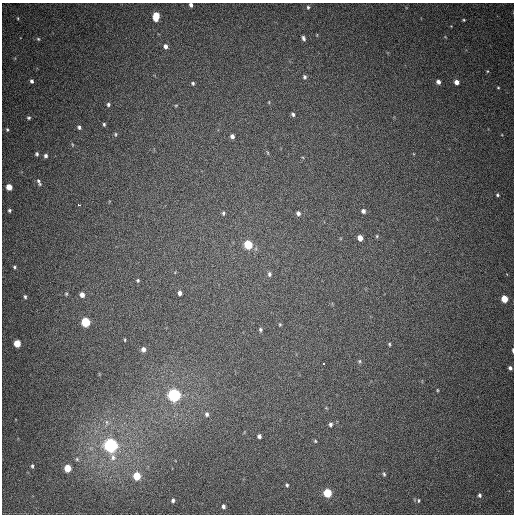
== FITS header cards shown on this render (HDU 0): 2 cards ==
NAXIS1  =                  512
NAXIS2  =                  512

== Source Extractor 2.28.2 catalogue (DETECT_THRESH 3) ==
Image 512 x 512 px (HDU 0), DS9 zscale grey, 1 PNG px = 1 image px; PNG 516 x 516 px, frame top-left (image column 1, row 512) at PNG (2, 3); no overlay
Background 451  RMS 12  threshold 36.9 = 3 sigma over >= 5 px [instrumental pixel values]
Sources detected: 77; all 77 listed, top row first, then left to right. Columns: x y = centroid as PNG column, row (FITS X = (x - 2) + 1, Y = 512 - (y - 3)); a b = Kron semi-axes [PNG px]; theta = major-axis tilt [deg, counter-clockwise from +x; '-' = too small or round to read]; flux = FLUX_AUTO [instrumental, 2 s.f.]
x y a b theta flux
191 5 4 3 - 2300
308 7 4 4 - 1200
156 16 7 5 84 20000
18 18 4 2 - 650
464 20 3 2 - 790
303 38 6 4 -68 2000
38 39 5 4 - 960
165 46 6 5 - 3100
487 71 5 3 - 690
304 77 5 4 - 1800
32 81 4 3 - 1700
438 82 4 4 - 3200
456 82 4 4 - 4600
193 83 4 4 - 1200
498 88 3 3 - 710
108 104 4 4 - 1500
176 105 5 3 - 750
293 114 5 4 - 1600
29 118 4 4 - 1200
104 124 4 3 - 1100
79 127 4 3 - 1600
7 130 5 3 - 1100
115 134 5 5 - 1200
232 136 5 4 - 2900
72 144 5 3 - 820
268 153 5 3 - 770
37 154 5 4 - 1500
46 156 5 5 - 2000
39 182 10 4 -68 2000
9 187 5 5 - 10000
497 195 4 3 - 1100
79 205 3 2 - 3300
9 210 4 4 - 1300
363 211 4 4 - 2600
223 213 6 4 -83 1300
298 213 5 5 - 2500
377 236 4 4 - 900
360 238 5 4 - 6500
248 245 5 5 - 40000
15 267 5 4 - 1200
269 274 6 5 - 2100
138 280 4 4 - 1100
180 293 5 4 - 3100
66 294 5 4 - 970
82 295 6 5 - 4200
25 297 5 4 - 1300
504 299 5 5 - 16000
86 322 5 5 - 46000
280 324 4 3 - 840
260 329 5 4 - 1400
125 340 4 2 - 730
17 343 5 5 - 18000
389 344 5 3 - 950
143 349 5 5 - 3600
513 350 5 2 - 1300
360 361 6 5 - 1300
323 364 3 2 - 3900
510 368 4 4 - 2200
437 390 4 3 - 670
174 395 6 5 - 220000
207 414 6 5 - 2100
107 422 8 4 -82 1900
330 424 6 5 - 1900
259 436 4 4 - 2300
315 441 5 5 - 1100
111 445 7 6 - 310000
77 459 6 5 - 1300
32 466 5 4 - 1300
67 468 5 5 - 19000
384 474 6 4 -85 1200
137 476 5 5 - 28000
287 485 5 4 - 1300
327 493 5 5 - 38000
480 495 6 5 - 2000
173 500 5 4 - 1700
418 500 5 2 - 830
223 506 6 4 -86 2300
At the frame edge (FLAGS 8, measured only in part): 2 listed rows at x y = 191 5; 513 350